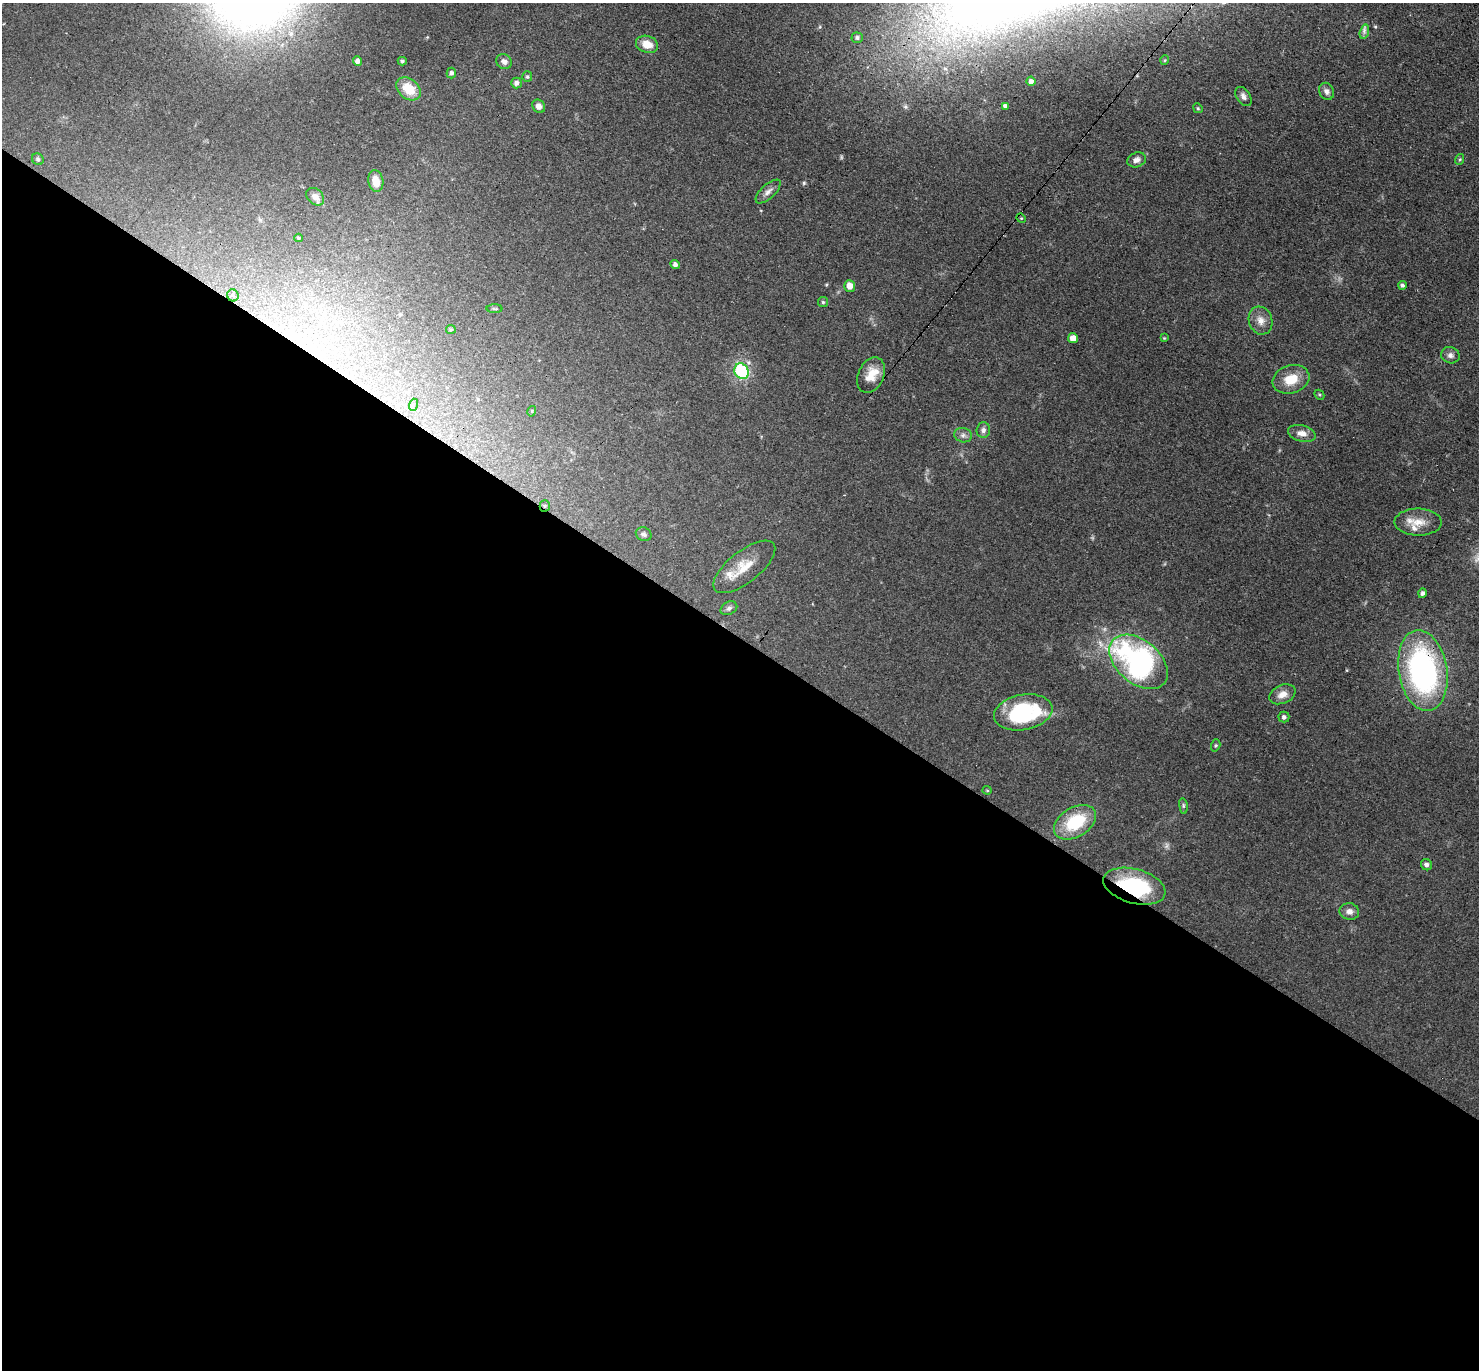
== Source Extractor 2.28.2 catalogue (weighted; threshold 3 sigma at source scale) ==
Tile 14 of 4 x 4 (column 2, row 4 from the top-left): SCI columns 1608-3084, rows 297-1664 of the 6088 x 6079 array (HDU 1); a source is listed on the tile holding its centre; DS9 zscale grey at full resolution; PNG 1481 x 1372 px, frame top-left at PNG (2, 3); each listed source drawn as its Kron ellipse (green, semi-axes under 4 px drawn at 4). Shown black and unused: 54% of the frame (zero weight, under 3 of 4 exposures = <1% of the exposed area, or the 3 px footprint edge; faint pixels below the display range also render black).
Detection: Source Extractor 2.28.2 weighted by HDU 2 'WHT'; one run over the whole footprint, this tile lists its part. Background 0.0606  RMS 0.0057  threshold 0.0255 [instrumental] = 3 sigma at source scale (4.5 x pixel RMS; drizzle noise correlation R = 1.50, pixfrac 1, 0.05/0.05 arcsec/px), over >= 5 px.
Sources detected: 64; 1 inside a brighter listed object's ellipse — not listed separately; the other 63 listed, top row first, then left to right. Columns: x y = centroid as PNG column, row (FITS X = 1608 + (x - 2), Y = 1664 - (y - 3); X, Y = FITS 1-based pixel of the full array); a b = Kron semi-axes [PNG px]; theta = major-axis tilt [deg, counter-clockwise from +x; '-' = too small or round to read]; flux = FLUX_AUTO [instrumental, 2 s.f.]
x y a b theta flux
1364 32 7 4 74 1.6
857 38 5 5 - 1.3
647 44 11 8 -18 7.5
1165 60 5 3 - 0.55
357 61 4 4 - 2.3
402 61 4 4 - 0.91
504 62 8 7 - 2.5
451 73 5 4 - 1.4
527 77 5 5 - 0.96
1031 81 5 4 - 2.4
516 83 5 5 - 2.2
409 89 13 10 -41 14
1327 91 9 7 -66 2.2
1243 96 10 7 -56 2.5
539 106 7 6 - 2.9
1005 106 4 4 - 1.6
1198 108 5 4 - 0.66
38 159 6 5 - 1.4
1460 159 5 3 - 0.65
1137 160 9 7 22 3
376 181 11 7 -79 7.1
768 192 15 7 43 2.8
315 197 10 7 -45 3.7
1021 218 5 4 - 0.55
298 238 4 3 - 0.7
675 264 5 4 - 1.6
1402 285 4 4 - 1.2
850 286 6 5 - 5.2
233 295 6 5 - 1.4
823 302 5 5 - 0.9
495 309 8 4 -1 0.76
1261 321 14 11 -72 5
451 329 5 4 - 0.69
1073 338 5 5 - 4.6
1164 338 4 4 - 0.46
1450 355 9 8 - 2.3
742 371 8 7 - 42
871 375 19 12 65 8.6
1291 379 19 14 18 12
1319 395 5 4 - 0.78
413 405 6 4 73 0.8
532 411 5 3 - 0.59
983 430 8 6 88 2.1
1302 433 14 8 -15 4.6
963 435 9 7 -11 2
545 506 5 5 - 0.96
1418 522 23 13 -1 9.2
644 534 8 6 -25 1.7
744 567 37 15 38 14
1422 593 5 4 - 1.5
729 608 9 6 28 1.8
1139 662 34 21 -40 140
1423 671 41 24 -80 140
1282 694 14 9 23 4.8
1023 712 29 17 10 54
1284 717 5 5 - 1.5
1216 745 6 4 72 0.75
987 790 4 4 - 0.6
1183 806 8 4 -82 0.91
1075 822 23 14 32 28
1426 865 6 5 - 2.2
1134 886 32 17 -15 47
1349 911 10 8 -9 3.1
Overlapping masked pixels (flux is a lower limit): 3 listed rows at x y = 545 506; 1423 671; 1134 886
Unlisted compact peaks at least as high as the median listed source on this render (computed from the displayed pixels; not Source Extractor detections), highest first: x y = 804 183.